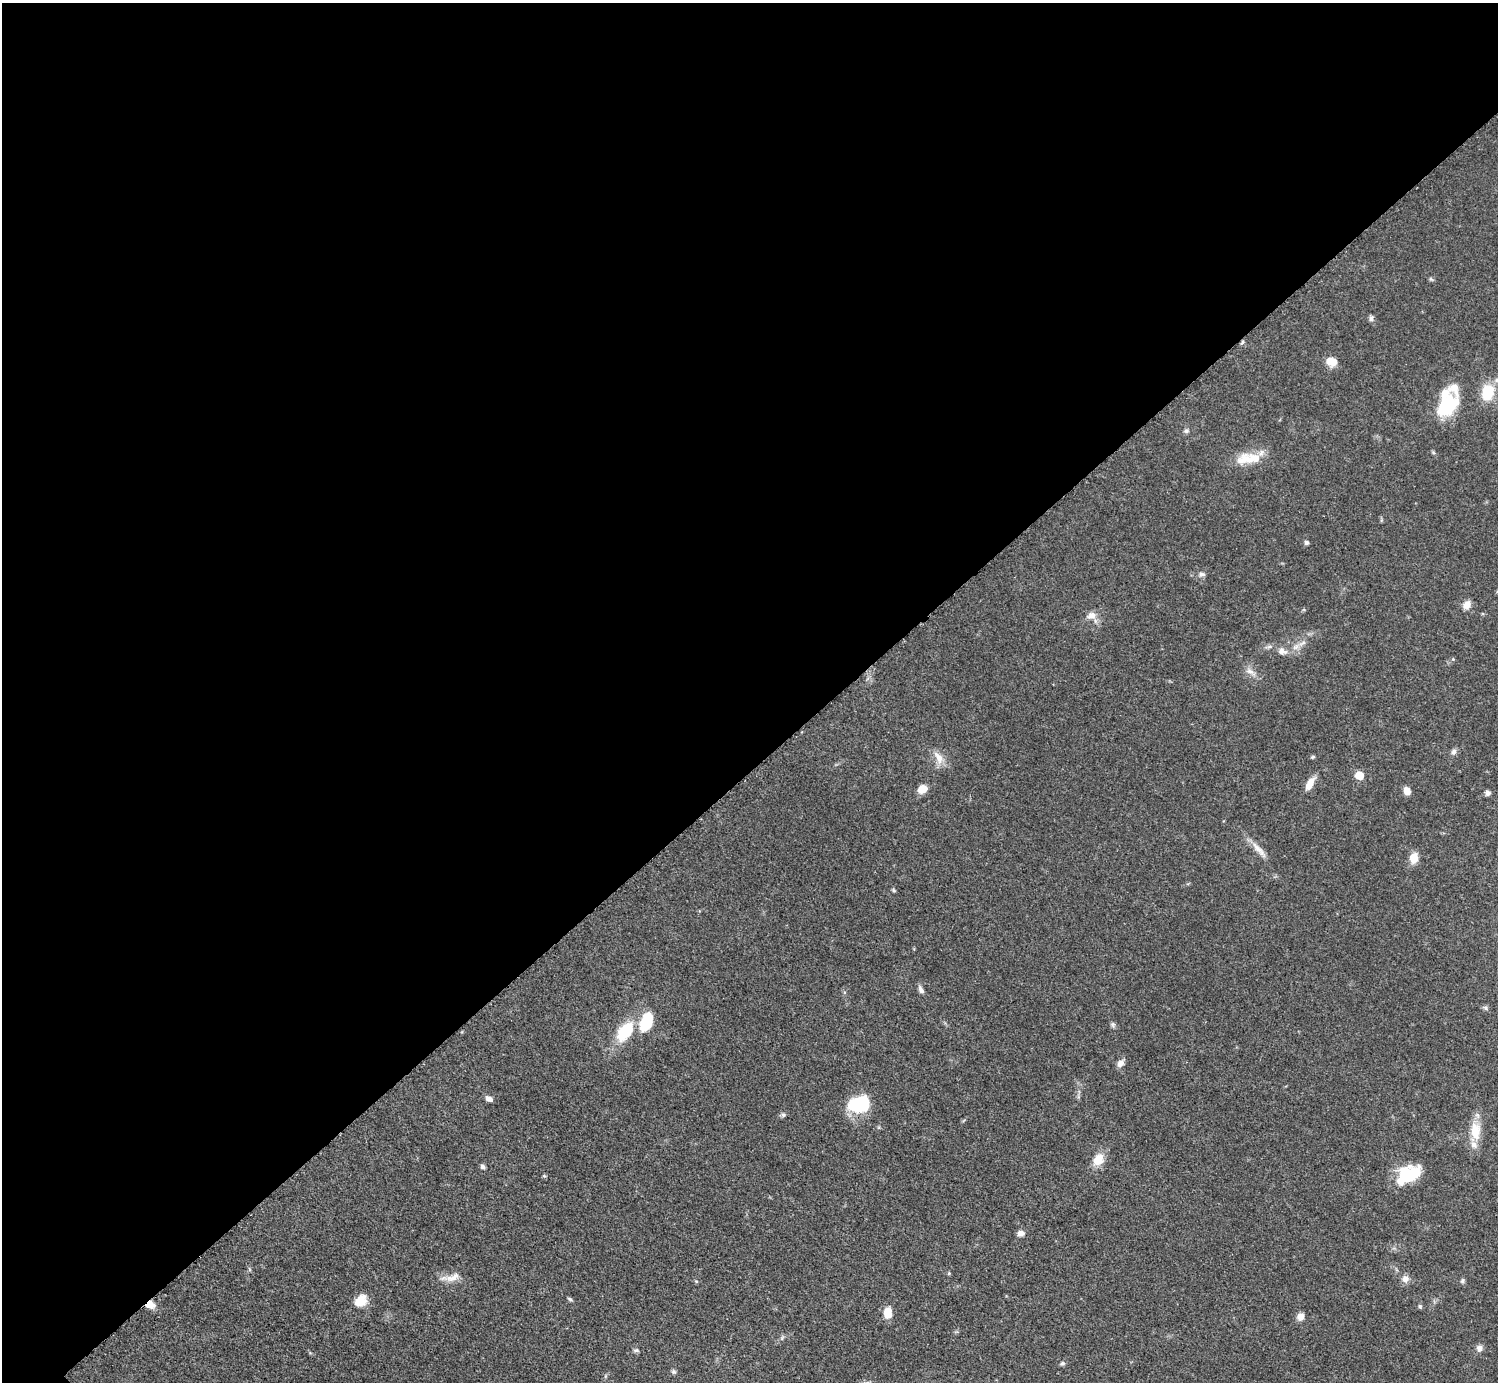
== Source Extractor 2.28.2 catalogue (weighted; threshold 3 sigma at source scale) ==
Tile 2 of 4 x 4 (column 2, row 1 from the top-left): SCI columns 1541-3036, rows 4484-5863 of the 6034 x 6030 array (HDU 1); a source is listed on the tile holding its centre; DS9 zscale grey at full resolution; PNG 1500 x 1384 px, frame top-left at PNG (2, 3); no overlay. Shown black and unused: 56% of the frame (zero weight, under 3 of 5 exposures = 3% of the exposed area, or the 3 px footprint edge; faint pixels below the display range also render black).
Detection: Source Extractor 2.28.2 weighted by HDU 2 'WHT'; one run over the whole footprint, this tile lists its part. Background 0.0615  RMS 0.0038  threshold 0.017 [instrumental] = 3 sigma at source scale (4.5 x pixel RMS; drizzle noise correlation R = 1.50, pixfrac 1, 0.05/0.05 arcsec/px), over >= 5 px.
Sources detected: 58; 5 inside a brighter listed object's ellipse — not listed separately; the other 53 listed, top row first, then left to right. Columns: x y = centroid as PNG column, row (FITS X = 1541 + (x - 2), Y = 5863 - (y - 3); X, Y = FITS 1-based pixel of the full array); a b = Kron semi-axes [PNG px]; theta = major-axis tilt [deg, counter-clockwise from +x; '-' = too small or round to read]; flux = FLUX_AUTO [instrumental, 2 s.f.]
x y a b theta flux
1431 279 6 4 -44 0.55
1371 318 8 5 77 1
1242 342 7 4 57 0.6
1330 361 11 9 -29 4.1
1488 393 19 14 74 11
1448 405 29 21 49 18
1186 431 6 6 - 0.75
1247 459 31 15 0 8.8
1306 542 5 5 - 0.96
1202 574 9 5 -7 1
1467 605 10 7 60 2.7
1091 615 13 9 11 2.6
1282 651 14 8 -15 2.3
1453 659 4 4 - 0.38
1250 671 13 6 -33 1.9
1453 752 8 6 58 1.2
939 757 19 8 -54 3.6
1313 757 6 4 21 0.48
1359 775 5 5 - 9.6
1310 784 16 7 62 4
922 789 8 7 - 4.9
1407 791 8 7 - 2.6
1488 793 6 6 - 1.1
1257 847 30 7 -45 3.6
1414 858 10 8 79 5.2
894 890 6 4 -61 0.5
921 990 11 5 -63 1.4
1113 1025 7 6 - 0.77
625 1032 30 16 52 13
1120 1063 10 7 50 2
489 1099 8 5 -30 1.8
859 1104 25 17 17 18
783 1115 6 6 - 0.73
1475 1131 26 14 -88 7.8
1098 1160 15 11 56 5.4
483 1167 5 4 - 1.2
1408 1175 27 16 29 16
1021 1233 8 6 7 1.8
949 1273 5 4 - 0.39
453 1277 22 9 24 3.6
1405 1279 10 9 - 2
696 1281 6 3 -18 0.4
1462 1281 6 5 - 0.74
570 1299 7 4 -36 0.6
361 1301 18 12 41 5
150 1305 9 8 - 3.8
1420 1306 6 4 -70 0.56
888 1313 11 8 88 5.2
1300 1317 9 8 - 2.1
1479 1348 8 8 - 1.7
636 1350 7 4 1 0.66
1062 1363 7 4 -4 0.68
674 1371 7 5 -69 0.72
Overlapping masked pixels (flux is a lower limit): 2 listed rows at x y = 1242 342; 150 1305